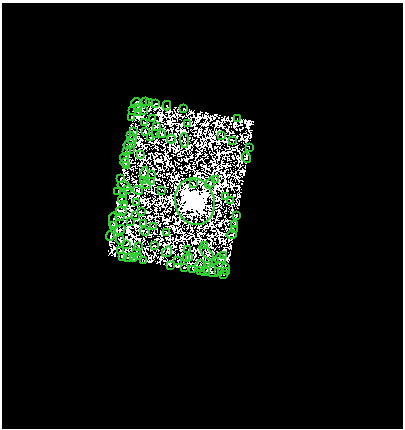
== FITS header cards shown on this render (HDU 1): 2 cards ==
NAXIS1  =                  401
NAXIS2  =                  426

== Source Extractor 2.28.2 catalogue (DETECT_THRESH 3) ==
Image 401 x 426 px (HDU 1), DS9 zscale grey, 1 PNG px = 1 image px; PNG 405 x 430 px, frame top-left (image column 1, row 426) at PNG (2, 3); each listed source drawn as its Kron ellipse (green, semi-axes under 4 px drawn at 4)
Background 1.51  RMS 6.7e-04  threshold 0.00201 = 3 sigma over >= 5 px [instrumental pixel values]
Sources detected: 224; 117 with non-positive FLUX_AUTO (blend fragments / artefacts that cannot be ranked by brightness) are neither listed nor drawn; the other 107 listed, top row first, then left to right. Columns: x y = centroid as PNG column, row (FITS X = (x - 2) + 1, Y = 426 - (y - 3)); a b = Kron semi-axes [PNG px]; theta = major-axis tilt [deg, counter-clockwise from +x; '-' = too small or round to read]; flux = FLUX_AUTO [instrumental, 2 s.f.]
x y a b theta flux
145 101 3 2 - 96
136 102 5 2 - 84
150 102 3 2 - 69
156 103 4 2 - 95
167 106 5 2 - 62
137 108 3 2 - 5.6
184 108 3 2 - 79
132 111 2 2 - 20
144 111 3 2 - 12
138 113 3 2 - 40
131 117 4 3 - 230
237 118 2 2 - 21
153 119 3 2 - 35
144 123 3 2 - 220
188 123 2 2 - 82
156 126 4 3 - 19
134 131 3 2 - 29
145 132 2 2 - 54
156 134 2 2 - 13
162 134 4 2 - 55
222 135 3 2 - 43
131 136 3 2 - 14
151 137 3 2 - 78
132 139 5 2 - 28
171 139 4 2 - 43
232 140 4 2 - 87
184 141 7 3 -89 27
129 144 6 3 29 67
250 148 3 2 - 25
130 149 2 2 - 7.1
127 152 2 2 - 42
140 155 3 2 - 71
246 157 5 4 - 140
125 158 5 4 - 36
125 162 4 3 - 75
126 166 3 3 - 46
145 173 6 3 75 130
152 174 3 2 - 21
120 179 3 3 - 29
215 179 3 2 - 37
144 181 3 2 - 74
152 181 2 2 - 43
210 183 6 3 52 14
146 184 5 2 - 12
193 184 3 2 - 170
124 186 7 2 -14 4.7
127 189 4 2 - 2.1
138 190 5 3 - 32
162 190 2 2 - 62
118 191 3 2 - 18
123 195 2 2 - 65
225 196 3 2 - 30
122 200 4 2 - 11
231 200 3 2 - 27
195 202 24 19 -76 250000
137 203 2 2 - 62
124 205 2 2 - 18
121 211 5 2 - 20
141 212 3 2 - 25
135 216 3 2 - 7.2
237 216 3 3 - 73
120 217 4 2 - 67
113 220 7 2 88 3.5
130 221 3 2 - 15
143 223 3 2 - 34
235 224 3 2 - 75
113 225 4 2 - 70
153 227 3 2 - 68
234 229 3 2 - 9.4
120 230 5 2 - 110
145 231 5 2 - 31
167 232 3 2 - 15
231 235 5 2 - 100
110 236 5 2 - 4.3
120 240 5 2 - 69
127 244 3 2 - 55
138 246 2 2 - 70
155 246 3 2 - 68
204 246 3 2 - 56
188 249 2 2 - 27
121 251 3 2 - 38
136 252 3 2 - 60
167 252 5 4 - 220
207 253 10 3 -49 75
139 256 4 2 - 26
224 256 4 2 - 79
122 257 3 3 - 5.7
129 258 5 2 - 30
186 258 3 2 - 3.1
190 258 4 2 - 11
134 259 3 2 - 98
220 259 5 2 - 67
144 261 3 2 - 15
178 261 3 2 - 74
216 262 2 2 - 23
170 266 3 3 - 76
201 266 6 5 - 45
207 266 3 2 - 95
184 268 3 2 - 85
226 268 2 2 - 52
193 269 3 2 - 4.5
200 271 3 2 - 7.2
212 271 8 5 -24 42
227 271 3 2 - 99
205 272 5 3 - 250
218 272 4 3 - 140
223 275 3 2 - 6.9
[117 non-positive-flux detections neither listed nor drawn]